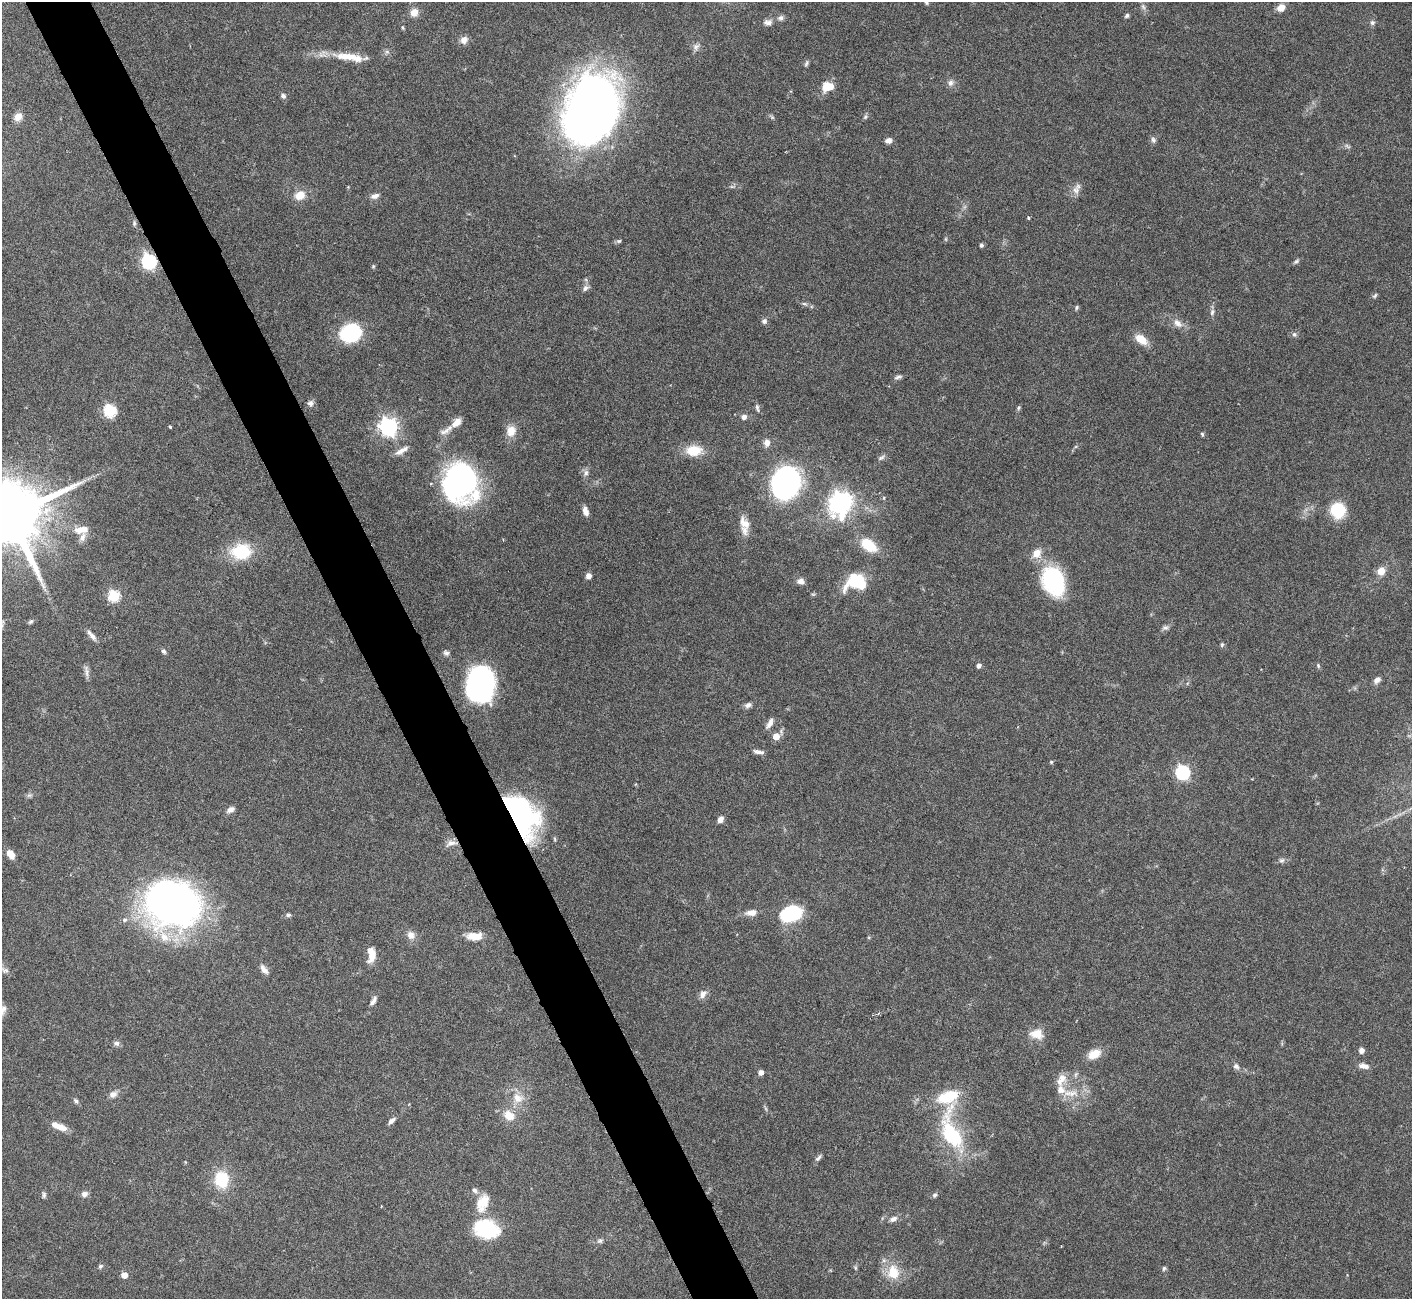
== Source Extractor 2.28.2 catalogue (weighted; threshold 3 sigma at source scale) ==
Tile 11 of 4 x 4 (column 3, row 3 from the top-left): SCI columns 2821-4230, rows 1453-2749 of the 5644 x 5631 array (HDU 1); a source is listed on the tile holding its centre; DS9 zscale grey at full resolution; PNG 1414 x 1301 px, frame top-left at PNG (2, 2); no overlay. Shown black and unused: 5% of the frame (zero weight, under 3 of 6 exposures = <1% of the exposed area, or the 3 px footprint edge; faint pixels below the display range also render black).
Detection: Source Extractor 2.28.2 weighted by HDU 2 'WHT'; one run over the whole footprint, this tile lists its part. Background 0.0973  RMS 0.0033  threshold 0.0137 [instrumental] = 3 sigma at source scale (4.09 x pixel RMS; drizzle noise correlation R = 1.36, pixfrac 0.8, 0.05/0.05 arcsec/px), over >= 5 px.
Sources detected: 155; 11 inside a brighter listed object's ellipse — not listed separately; the other 144 listed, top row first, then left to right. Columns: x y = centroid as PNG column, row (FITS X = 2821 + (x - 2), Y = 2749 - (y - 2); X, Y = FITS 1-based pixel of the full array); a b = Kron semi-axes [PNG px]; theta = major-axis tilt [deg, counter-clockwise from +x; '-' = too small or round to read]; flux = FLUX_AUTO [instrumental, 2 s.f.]
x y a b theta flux
1143 7 8 6 -68 0.94
1281 8 8 7 - 2.7
414 12 11 9 65 2.4
1127 16 5 5 - 0.69
781 18 8 6 14 1
768 22 11 8 -4 1.5
1372 23 7 7 - 0.83
403 27 6 4 -71 0.39
464 40 10 8 52 1.8
696 47 11 8 50 1.3
349 56 40 10 -3 7.7
806 63 9 4 67 0.62
950 83 9 8 - 1.3
828 87 15 11 16 4.6
283 96 7 6 - 0.89
592 109 64 44 69 240
18 117 11 9 51 2.3
772 117 7 4 -45 0.51
865 117 7 5 62 0.57
1153 140 9 6 -78 0.86
888 141 7 6 - 1.5
1347 146 8 4 -45 0.62
1076 190 10 10 - 1.9
300 195 11 9 24 4.3
375 196 11 6 17 1.4
1029 218 3 3 - 0.58
134 223 7 5 83 0.57
946 239 6 4 -90 0.4
619 241 7 5 3 0.55
981 245 5 5 - 0.56
149 261 7 6 - 63
1296 261 9 5 32 0.66
373 266 5 4 - 0.43
585 288 9 6 62 1.1
1375 296 8 5 49 0.59
804 304 7 4 -18 0.62
1077 307 6 4 73 0.5
1212 312 10 5 75 0.98
764 321 7 6 - 0.87
1178 323 14 9 -43 2.5
350 333 17 14 16 30
1294 334 7 6 - 0.77
1141 339 13 8 -36 5.4
898 377 11 5 10 0.8
310 403 8 7 - 1.1
757 408 11 4 -77 0.78
1018 408 6 5 - 0.47
110 411 6 6 - 36
744 417 8 7 - 1.3
456 423 14 8 44 3
170 427 3 3 - 0.42
388 427 7 7 - 140
511 431 14 12 69 3.6
1202 434 6 4 -71 0.48
767 443 9 7 80 2
401 450 20 6 30 2.1
694 450 18 12 3 7.4
881 458 12 5 30 0.9
586 473 9 6 89 1.2
460 483 40 35 -80 65
785 483 21 17 67 130
840 501 10 9 - 150
585 511 11 6 -75 1.9
1338 511 14 13 - 14
10 515 20 16 25 3700
744 523 18 11 -59 3.4
78 530 13 9 8 2.4
868 545 19 11 -36 9.6
241 551 27 20 6 12
1037 553 11 10 - 3.5
1381 571 9 8 - 3.2
588 576 6 5 - 1.6
856 580 21 12 29 15
800 581 9 7 -8 1.5
1053 581 32 23 -70 28
114 596 6 6 - 26
31 622 8 5 44 0.6
1165 628 9 7 13 0.93
92 637 13 6 -49 1.6
1222 645 6 5 - 0.49
163 651 7 5 -53 0.72
446 653 8 6 -29 0.84
1318 665 6 5 - 0.45
978 666 5 4 - 1.2
86 671 19 5 -82 1.4
1377 680 9 6 39 1.4
480 683 29 22 85 67
748 705 10 6 22 1.2
770 723 14 6 61 1.7
776 736 6 6 - 3.6
759 752 13 4 -9 1.2
1051 762 4 4 - 0.42
1183 772 6 6 - 55
231 809 9 6 31 1.6
520 815 43 25 -56 68
720 819 7 5 58 1.9
451 843 15 8 13 2
11 854 9 6 -55 2.9
1282 860 8 6 15 0.85
171 904 49 37 -12 170
751 913 14 8 5 2.4
790 913 18 14 14 23
288 915 7 5 10 0.69
125 920 7 6 - 0.77
411 935 12 10 -49 2.2
475 936 17 8 -1 5.1
372 956 18 8 71 3.1
264 969 14 6 -53 1.8
5 970 12 6 -18 1
703 994 12 8 54 1.7
373 1001 13 6 59 1.4
1037 1034 18 13 -12 4.1
117 1043 8 7 - 0.96
1361 1050 6 6 - 1.3
1094 1054 15 9 27 4.6
1236 1066 8 6 -40 1.1
1364 1066 13 7 -12 1.8
761 1073 4 4 - 1.9
1076 1074 8 4 59 0.65
1061 1079 18 11 59 3.3
1071 1093 26 8 -3 4
113 1094 10 8 34 1.6
948 1097 25 13 17 11
518 1098 16 13 -43 4.3
76 1101 8 5 -51 0.69
509 1115 15 12 -38 4.5
392 1121 9 5 38 1.3
59 1127 18 7 -16 3.8
952 1135 41 20 -55 22
818 1158 11 4 45 0.8
221 1180 13 11 -85 14
475 1190 9 6 -38 1.1
84 1194 8 6 17 1.4
44 1195 8 5 -90 0.67
935 1195 6 6 - 0.67
482 1202 21 13 68 6.7
893 1219 10 6 27 1.4
486 1229 25 18 -18 21
600 1241 9 6 17 0.85
100 1266 7 5 40 0.61
855 1268 6 4 -89 0.46
1164 1268 7 5 73 0.55
893 1272 20 16 -79 7.2
124 1275 5 5 - 3.1
Overlapping masked pixels (flux is a lower limit): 2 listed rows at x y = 149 261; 520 815
Isophote crosses this tile's border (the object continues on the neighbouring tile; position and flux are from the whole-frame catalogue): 1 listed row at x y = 10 515